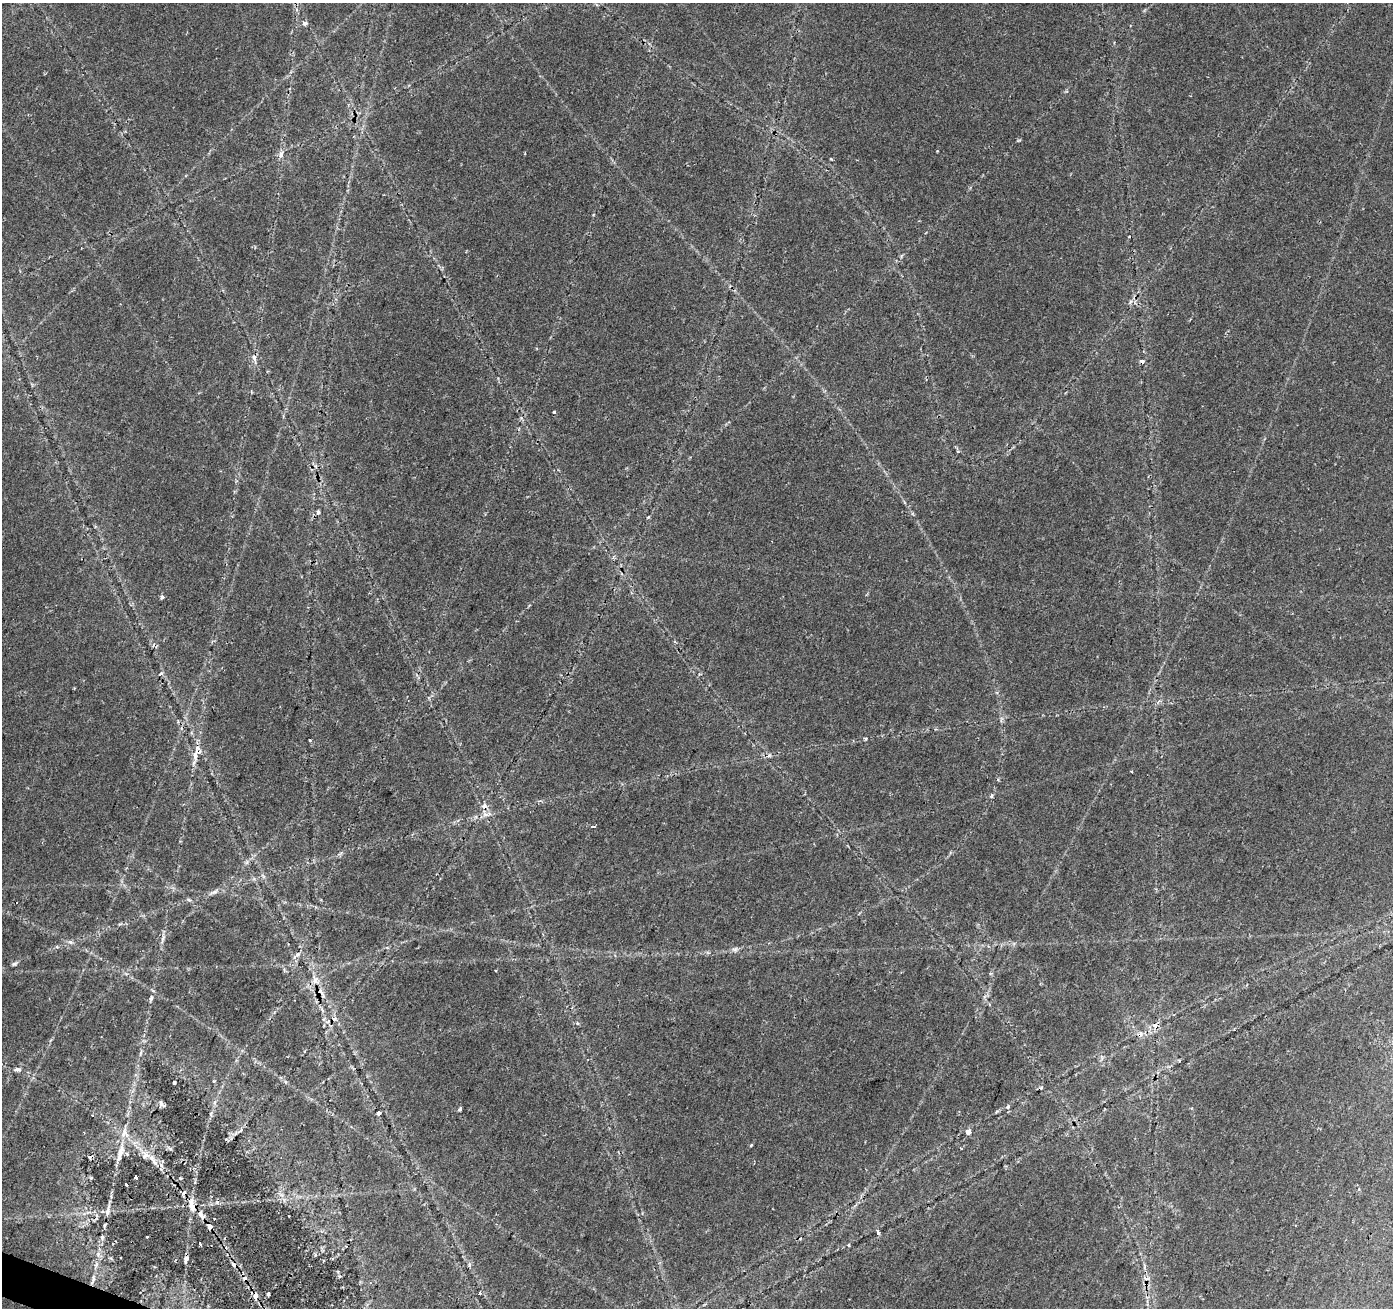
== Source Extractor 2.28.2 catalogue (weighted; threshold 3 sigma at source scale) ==
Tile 7 of 4 x 4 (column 3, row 2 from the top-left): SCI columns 2784-4174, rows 2818-4123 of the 5572 x 5702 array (HDU 1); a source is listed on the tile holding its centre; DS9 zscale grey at full resolution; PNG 1395 x 1310 px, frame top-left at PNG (2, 3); no overlay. Shown black and unused: <1% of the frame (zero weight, under 2 of 3 exposures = <1% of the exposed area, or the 3 px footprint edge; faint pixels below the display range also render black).
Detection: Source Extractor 2.28.2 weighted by HDU 2 'WHT'; one run over the whole footprint, this tile lists its part. Background 0.0334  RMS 0.0037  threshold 0.0165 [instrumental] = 3 sigma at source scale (4.5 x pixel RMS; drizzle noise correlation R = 1.50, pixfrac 1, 0.0396/0.0396 arcsec/px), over >= 5 px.
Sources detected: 83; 12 cosmic-ray / hot-pixel residue — not listed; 7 inside a brighter listed object's ellipse — not listed separately; the other 64 listed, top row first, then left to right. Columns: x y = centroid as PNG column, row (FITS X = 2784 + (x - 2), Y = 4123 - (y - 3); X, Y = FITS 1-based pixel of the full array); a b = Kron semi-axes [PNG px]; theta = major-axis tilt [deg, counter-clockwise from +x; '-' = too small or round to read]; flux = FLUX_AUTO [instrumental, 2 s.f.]
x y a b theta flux
305 23 6 5 - 1.1
937 151 3 3 - 0.27
281 154 9 5 73 1.6
831 159 5 2 - 0.35
901 256 6 3 71 0.45
254 358 12 5 -79 1.5
554 412 3 3 - 1.7
958 451 5 4 - 0.47
318 512 8 4 73 0.75
648 517 4 3 - 0.41
162 597 4 3 - 1.3
160 674 4 3 - 1.5
74 688 3 2 - 0.3
866 739 6 4 89 0.42
310 740 3 3 - 0.65
195 755 17 6 86 3.3
769 755 6 4 -73 0.57
991 796 5 5 - 0.52
484 806 6 6 - 2
593 827 5 3 - 22
214 892 13 5 24 1.5
189 900 7 4 -19 0.55
163 939 12 4 71 1.2
70 942 7 5 -43 0.88
297 955 14 5 43 1.5
14 964 7 5 27 0.82
496 970 3 2 - 0.57
321 993 19 8 -48 3.9
151 998 8 5 82 0.74
577 1023 5 3 - 0.47
140 1053 8 4 80 0.7
17 1069 10 5 -1 1.1
174 1083 3 3 - 0.61
215 1102 7 4 88 0.77
161 1104 11 5 -51 1.1
1008 1107 5 4 - 0.81
460 1109 4 3 - 1.4
379 1113 4 3 - 1.5
92 1115 3 2 - 0.26
241 1130 6 3 72 0.55
968 1132 6 5 - 2.7
751 1145 3 3 - 0.63
170 1149 7 4 -20 0.68
120 1153 34 8 73 5.8
153 1160 23 6 -53 3.9
135 1177 3 3 - 5.7
180 1178 4 3 - 0.39
126 1185 3 3 - 1.2
1358 1189 4 3 - 0.46
192 1205 23 10 -77 5.1
107 1211 17 5 76 2.3
210 1226 7 6 - 2.1
878 1232 4 3 - 1.4
102 1237 6 5 - 0.73
147 1237 3 3 - 0.92
200 1244 3 3 - 0.85
848 1245 4 3 - 0.41
186 1259 9 5 76 1.4
234 1265 8 6 -46 1.2
1146 1278 7 6 - 1.7
93 1279 17 5 74 2.3
479 1293 3 3 - 1.7
268 1294 4 3 - 0.73
255 1296 9 6 -84 1.9
Overlapping masked pixels (flux is a lower limit): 6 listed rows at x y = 195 755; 484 806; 321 993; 192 1205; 210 1226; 255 1296
Unlisted compact peaks at least as high as the median listed source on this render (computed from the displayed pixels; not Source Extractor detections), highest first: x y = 735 949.